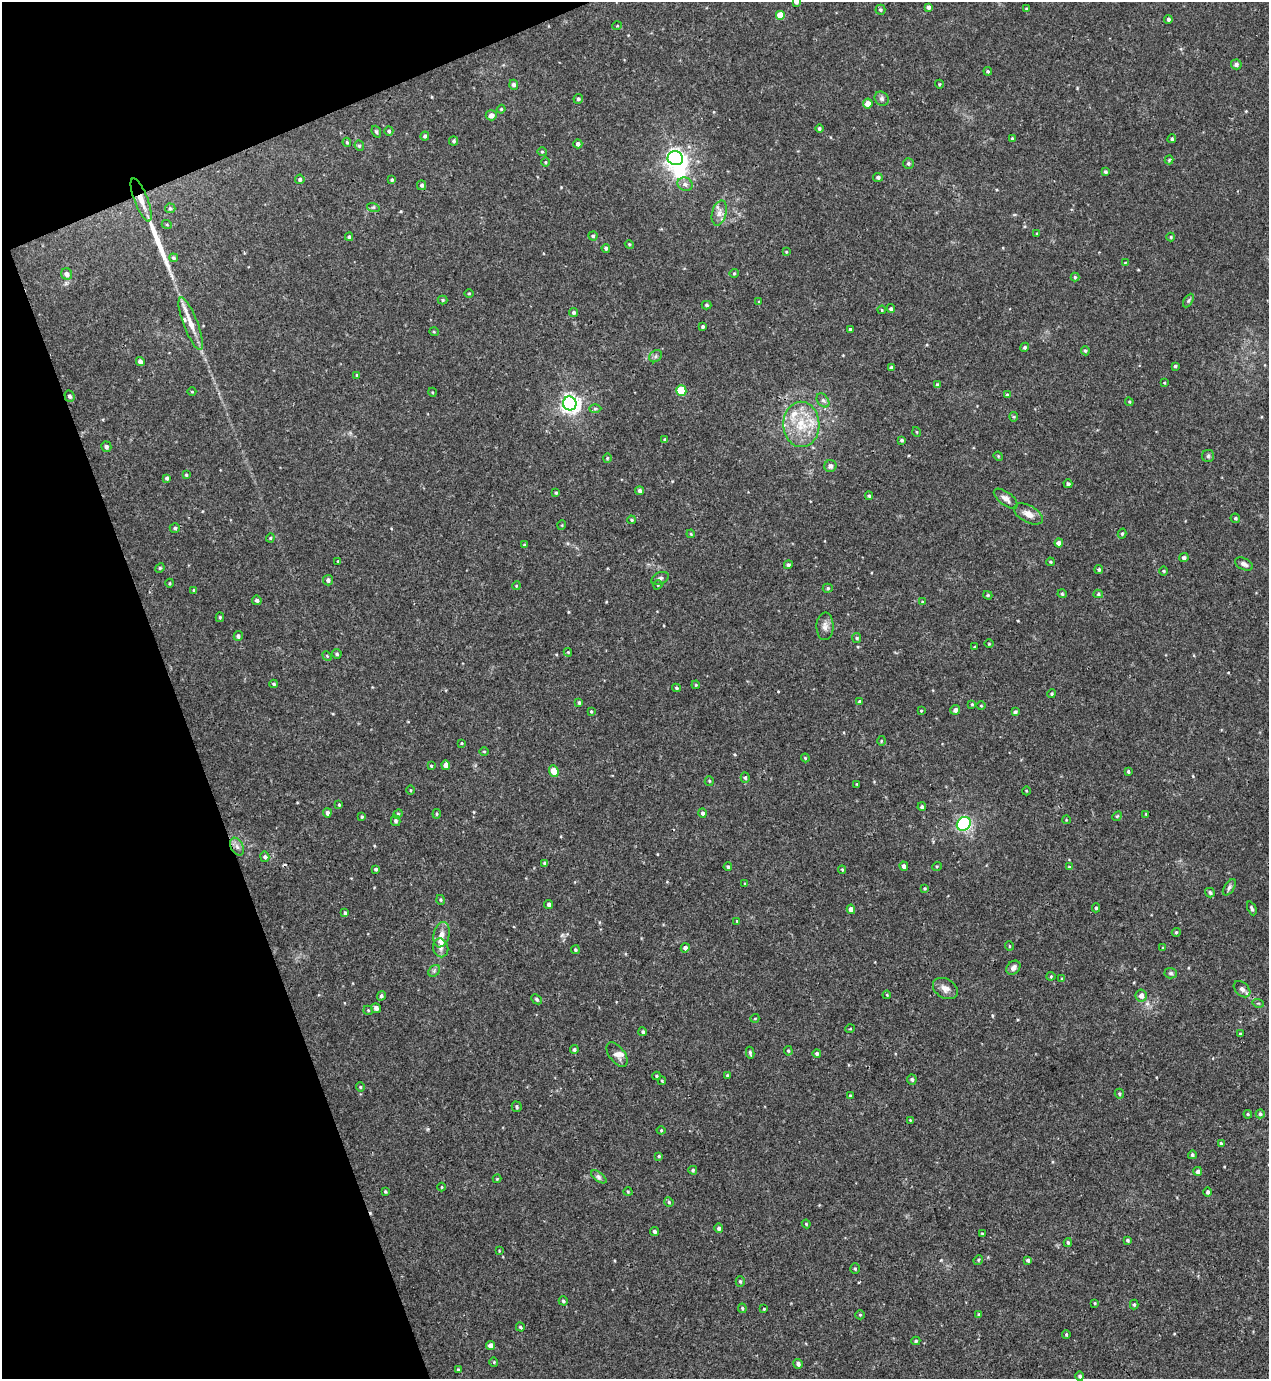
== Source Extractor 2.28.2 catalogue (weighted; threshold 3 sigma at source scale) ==
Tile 5 of 4 x 4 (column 1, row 2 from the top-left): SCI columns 153-1419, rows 2814-4190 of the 5522 x 5568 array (HDU 1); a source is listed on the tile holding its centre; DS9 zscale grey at full resolution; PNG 1271 x 1381 px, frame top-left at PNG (2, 2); each listed source drawn as its Kron ellipse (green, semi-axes under 4 px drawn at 4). Shown black and unused: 18% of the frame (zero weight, under 3 of 4 exposures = <1% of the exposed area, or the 3 px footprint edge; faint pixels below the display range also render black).
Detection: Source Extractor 2.28.2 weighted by HDU 2 'WHT'; one run over the whole footprint, this tile lists its part. Background 0.02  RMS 0.0041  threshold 0.0185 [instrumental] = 3 sigma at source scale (4.5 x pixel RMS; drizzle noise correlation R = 1.50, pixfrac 1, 0.05/0.05 arcsec/px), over >= 5 px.
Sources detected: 283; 1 inside a brighter object's white glare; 1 long thin detection or spike segment (spike, bleed or trail) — neither listed nor drawn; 4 inside a brighter listed object's ellipse — not listed separately; the other 277 listed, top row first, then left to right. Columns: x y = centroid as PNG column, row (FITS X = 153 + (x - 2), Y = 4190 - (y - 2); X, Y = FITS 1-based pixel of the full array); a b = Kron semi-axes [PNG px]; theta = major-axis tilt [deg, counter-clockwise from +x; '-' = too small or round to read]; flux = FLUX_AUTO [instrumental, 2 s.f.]
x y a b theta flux
796 2 4 4 - 1.1
929 7 4 4 - 1.3
1026 9 3 3 - 0.52
880 10 5 5 - 0.69
780 15 5 5 - 5.1
1168 19 4 4 - 0.9
617 26 5 3 - 0.35
1236 64 5 5 - 1.2
988 71 4 3 - 0.45
939 84 4 4 - 0.48
514 85 5 4 - 1.2
578 99 5 4 - 0.67
882 99 7 6 - 1.1
868 104 5 5 - 3.6
501 109 4 4 - 0.45
491 115 5 5 - 1.8
819 128 4 3 - 0.7
389 131 5 4 - 0.69
376 132 6 4 -69 0.57
425 136 4 4 - 0.72
1012 138 4 4 - 0.41
1172 139 4 4 - 0.62
454 141 4 4 - 0.74
347 142 4 3 - 0.49
578 144 4 4 - 1.2
359 146 5 4 - 0.62
542 152 5 4 - 0.48
675 158 8 7 - 160
1169 160 4 4 - 0.45
546 162 5 3 - 0.43
908 163 5 5 - 0.78
1105 172 4 4 - 0.69
878 177 5 4 - 0.94
300 179 5 4 - 0.74
392 180 3 3 - 0.58
685 184 8 6 -28 1.6
422 185 5 4 - 0.92
141 200 23 7 -69 5
373 207 6 4 -17 0.6
170 208 5 5 - 0.6
719 213 13 7 75 2.5
167 225 5 3 - 0.4
1037 234 3 2 - 0.46
593 236 4 4 - 0.62
349 237 4 4 - 0.64
1171 237 4 4 - 0.38
629 244 4 3 - 0.43
606 248 4 4 - 0.91
786 252 4 3 - 0.33
174 258 4 4 - 0.64
1125 263 4 4 - 0.36
734 273 4 4 - 0.49
67 274 6 5 - 1.7
1075 277 4 4 - 0.51
469 293 4 3 - 0.38
443 300 5 4 - 0.54
1188 301 7 4 59 0.64
759 302 4 3 - 0.38
707 305 5 4 - 0.66
891 309 4 4 - 0.7
882 310 4 3 - 0.36
574 312 5 4 - 0.79
191 324 28 7 -69 5.4
703 326 3 3 - 0.61
850 329 4 3 - 0.62
434 332 5 3 - 0.36
1025 347 5 4 - 0.72
1085 351 5 4 - 0.58
656 356 7 5 38 0.95
140 361 4 4 - 1.7
1175 366 3 3 - 0.53
891 367 4 4 - 0.93
357 375 4 3 - 0.39
1164 383 4 3 - 0.32
937 385 4 3 - 0.9
681 391 5 5 - 17
192 392 4 3 - 0.34
432 392 4 3 - 0.37
1007 395 4 4 - 0.66
69 396 6 5 - 0.99
823 400 8 5 -53 1.2
1129 402 4 4 - 0.44
570 403 7 6 - 180
595 409 6 4 2 0.62
1014 417 5 4 - 0.5
801 424 23 18 -87 14
917 432 5 3 - 0.34
665 440 4 3 - 0.62
902 440 3 3 - 0.61
106 447 5 5 - 1.1
998 456 5 4 - 0.42
1208 456 6 6 - 0.77
607 458 4 4 - 0.48
830 466 6 6 - 1.4
186 475 4 3 - 0.41
167 478 4 3 - 1
1068 484 4 4 - 0.79
640 491 4 4 - 1.1
556 493 3 3 - 0.51
869 496 4 4 - 0.56
1006 499 14 6 -37 2.2
1028 514 16 8 -29 3.2
1235 518 5 4 - 0.7
631 520 4 3 - 0.47
562 525 5 3 - 0.36
175 528 5 4 - 0.77
691 534 4 3 - 0.39
1122 534 5 4 - 0.59
270 538 4 4 - 0.49
1059 543 4 4 - 2.3
524 545 4 4 - 0.5
1184 558 4 4 - 1.1
338 561 3 3 - 0.28
1050 562 4 3 - 0.47
1244 564 9 5 -26 1.6
788 565 4 4 - 0.76
160 568 5 4 - 0.54
1099 569 4 4 - 0.76
1164 571 5 3 - 0.39
660 578 9 6 24 1.2
328 580 5 5 - 1.2
170 583 4 3 - 0.39
658 585 5 4 - 0.51
516 586 4 3 - 0.36
828 588 5 4 - 0.61
194 590 4 4 - 0.44
1062 594 4 4 - 0.51
1098 594 5 4 - 0.62
988 595 5 4 - 0.49
257 600 5 4 - 0.98
922 602 4 3 - 0.34
220 617 5 4 - 0.53
825 626 14 8 88 2.3
238 636 5 4 - 1
857 638 5 4 - 0.54
989 644 4 3 - 0.37
974 647 3 3 - 0.36
568 652 4 4 - 0.38
337 654 5 4 - 0.72
327 656 5 4 - 0.46
274 684 4 3 - 0.54
696 685 4 3 - 0.35
676 688 4 3 - 0.58
1052 694 4 4 - 0.57
579 702 4 3 - 0.72
860 702 4 4 - 1.1
972 704 4 4 - 0.4
981 706 4 3 - 0.38
955 710 5 4 - 1.5
591 711 3 3 - 0.41
921 711 4 3 - 0.38
1015 712 4 4 - 0.99
881 741 5 3 - 0.39
461 743 4 2 - 0.34
484 751 4 3 - 0.34
805 758 4 3 - 0.39
446 765 5 4 - 3
431 766 3 3 - 0.46
554 771 5 4 - 5.7
1128 771 4 3 - 0.71
745 778 5 4 - 0.78
709 781 5 4 - 0.49
857 784 3 3 - 0.39
411 790 4 3 - 0.35
1026 791 4 3 - 0.37
339 805 4 3 - 0.46
922 807 4 4 - 0.91
327 813 4 4 - 1.3
702 813 4 4 - 1
398 814 5 4 - 0.46
437 814 5 3 - 0.47
1146 814 4 3 - 0.37
1117 816 5 4 - 0.49
362 817 4 3 - 0.45
1066 820 4 3 - 0.31
396 821 5 4 - 0.82
964 824 7 6 - 89
237 847 9 6 -63 1.8
265 857 5 4 - 0.91
545 864 4 4 - 0.92
904 866 5 4 - 1.4
937 866 5 3 - 0.41
728 867 4 3 - 0.69
1069 867 4 3 - 0.43
376 869 4 4 - 0.69
842 870 4 4 - 0.41
745 884 4 3 - 0.49
1229 887 9 5 57 1.1
925 888 4 4 - 0.44
1210 893 5 4 - 0.93
441 900 5 3 - 0.44
549 904 4 4 - 1.1
1096 908 4 4 - 0.59
1252 908 7 3 -67 0.84
851 909 4 4 - 3
345 913 4 3 - 0.72
737 921 4 3 - 0.41
1176 932 4 4 - 0.53
441 935 13 7 76 3
1009 946 5 3 - 0.34
441 948 9 7 -76 2
685 948 4 4 - 1.6
1163 948 4 3 - 0.34
575 950 4 4 - 0.57
1013 968 8 6 47 1.7
434 971 6 5 - 0.86
1171 973 6 5 - 0.72
1051 976 4 4 - 0.41
1062 979 4 4 - 0.5
945 989 13 9 -31 2.7
1242 989 9 6 -44 1.6
887 995 4 3 - 0.36
381 996 5 4 - 0.82
1141 996 6 5 - 2.4
537 999 6 4 -43 0.69
1258 1003 6 3 -17 0.44
376 1008 5 4 - 1.4
368 1010 5 4 - 0.5
755 1018 4 3 - 0.31
850 1029 5 3 - 0.31
643 1032 4 4 - 0.75
1240 1034 3 3 - 0.52
574 1049 4 4 - 0.77
788 1051 5 4 - 0.55
750 1053 6 3 -81 0.7
817 1053 4 4 - 0.71
617 1054 14 7 -52 2.1
727 1075 3 3 - 0.53
656 1076 4 4 - 0.48
912 1079 5 5 - 0.81
662 1081 4 4 - 0.41
360 1087 4 4 - 0.47
1119 1094 5 4 - 0.6
850 1096 4 3 - 0.44
517 1107 5 5 - 0.72
1248 1114 4 3 - 0.43
1260 1114 4 4 - 0.73
910 1120 3 3 - 0.31
661 1130 4 4 - 0.46
1221 1143 4 3 - 0.56
1192 1155 4 4 - 0.74
659 1156 4 3 - 0.52
693 1170 4 4 - 0.65
1198 1171 4 4 - 1.5
599 1177 9 4 -36 1.1
497 1179 4 4 - 0.38
441 1187 4 3 - 0.37
385 1192 4 3 - 0.45
628 1192 4 4 - 0.47
1208 1192 4 4 - 0.85
669 1202 5 4 - 0.53
806 1224 4 4 - 0.45
719 1228 5 4 - 0.91
654 1231 4 3 - 0.82
982 1234 3 3 - 0.38
1127 1240 3 3 - 0.67
1068 1242 4 3 - 0.69
499 1251 4 2 - 0.29
978 1260 5 4 - 0.5
1028 1260 4 3 - 0.75
855 1269 5 4 - 0.57
740 1281 5 4 - 0.6
563 1301 4 4 - 0.64
1095 1303 3 3 - 0.36
1134 1305 5 4 - 0.67
742 1308 5 3 - 0.53
764 1309 3 3 - 0.36
979 1314 3 3 - 0.52
860 1315 5 4 - 0.48
520 1327 4 3 - 0.52
1066 1334 4 3 - 0.47
916 1341 4 4 - 0.57
490 1346 4 4 - 2.5
494 1362 4 4 - 0.43
798 1364 5 4 - 1.4
458 1370 3 2 - 0.43
1080 1376 5 4 - 0.95
Overlapping masked pixels (flux is a lower limit): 1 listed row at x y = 141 200
Isophote crosses this tile's border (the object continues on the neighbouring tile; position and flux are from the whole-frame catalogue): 1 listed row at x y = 796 2